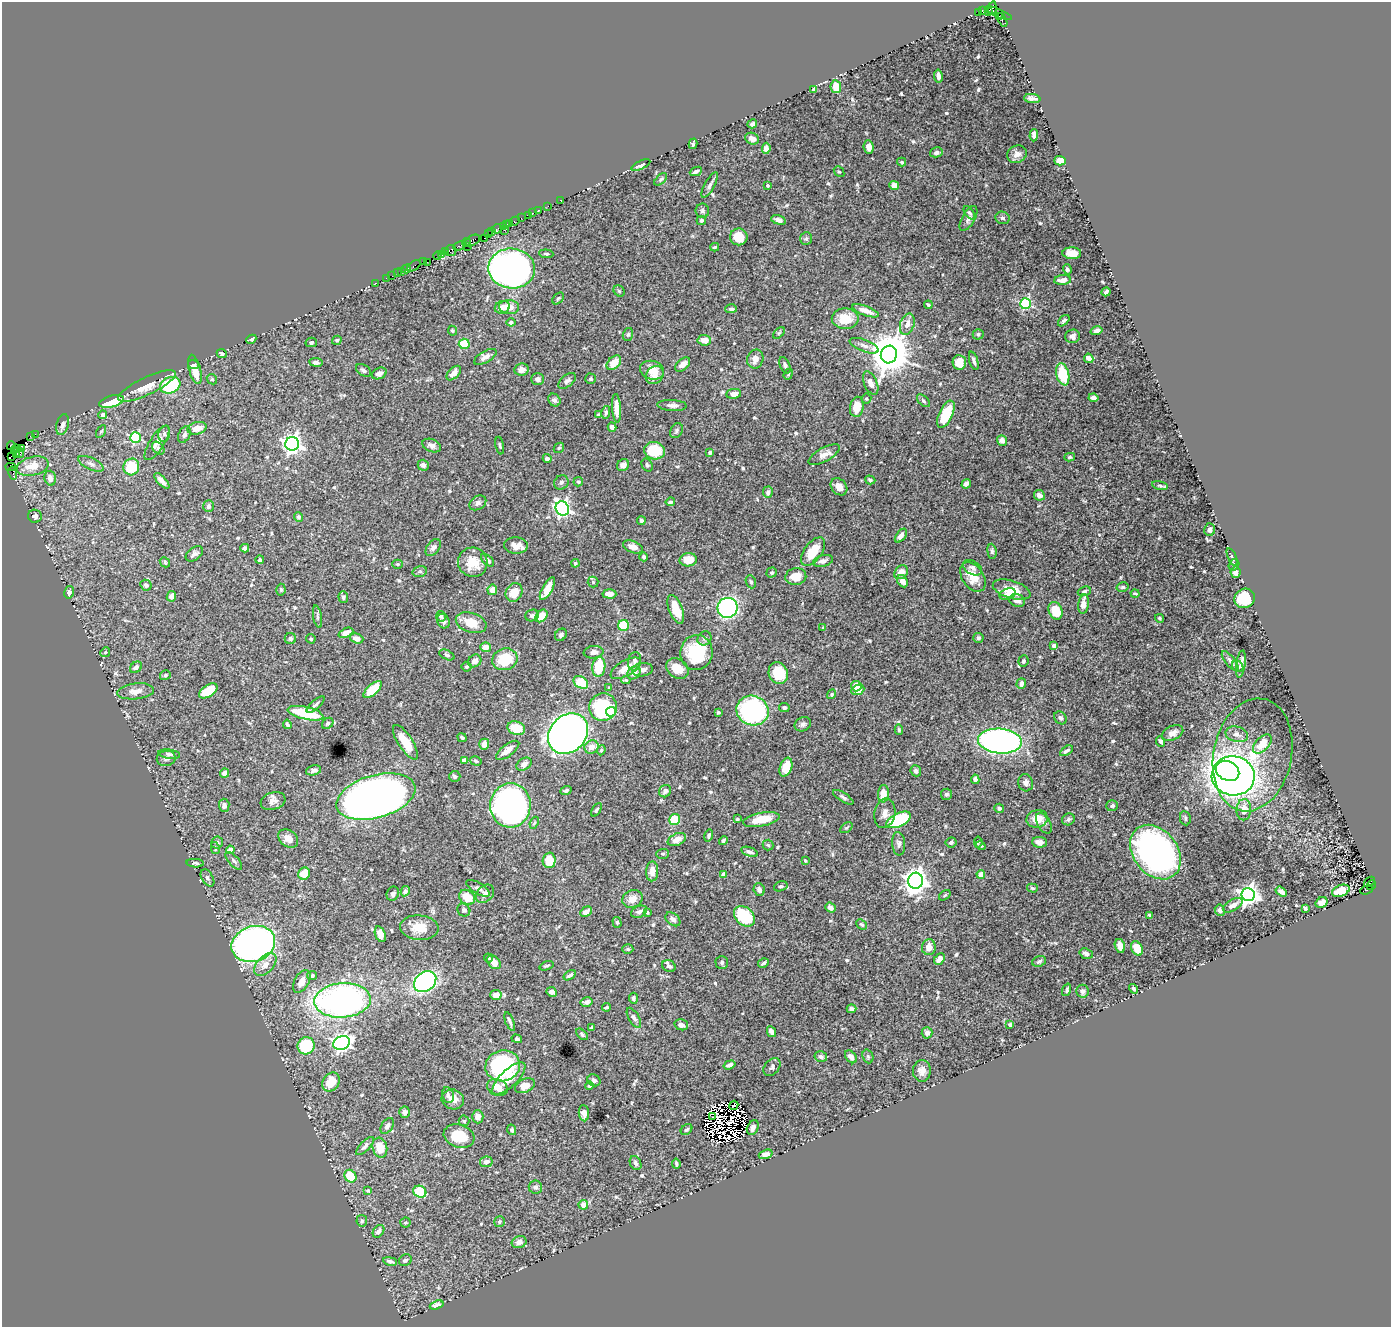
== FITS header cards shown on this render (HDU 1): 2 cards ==
NAXIS1  =                 1389
NAXIS2  =                 1325

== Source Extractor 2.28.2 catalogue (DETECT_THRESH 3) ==
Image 1389 x 1325 px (HDU 1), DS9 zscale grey, 1 PNG px = 1 image px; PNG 1393 x 1329 px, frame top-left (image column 1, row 1325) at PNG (2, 2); each listed source drawn as its Kron ellipse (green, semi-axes under 4 px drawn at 4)
Background 1.25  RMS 0.026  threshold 0.0776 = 3 sigma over >= 5 px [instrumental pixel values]
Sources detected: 609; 8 with non-positive FLUX_AUTO (blend fragments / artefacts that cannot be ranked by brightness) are neither listed nor drawn; of the other 601, the 500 brightest by FLUX_AUTO listed and drawn (101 fainter detections omitted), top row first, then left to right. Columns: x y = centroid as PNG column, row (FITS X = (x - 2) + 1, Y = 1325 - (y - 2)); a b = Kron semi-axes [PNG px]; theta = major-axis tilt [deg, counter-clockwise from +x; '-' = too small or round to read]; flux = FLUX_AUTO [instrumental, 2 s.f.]
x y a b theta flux
992 8 7 3 79 420
982 10 3 3 - 66
978 12 3 3 - 1200
988 12 2 2 - 630
998 13 14 3 -22 490
999 17 4 3 - 120
1002 20 7 4 -62 220
938 76 6 4 -80 7.4
836 87 6 5 - 19
814 90 4 4 - 4.6
1032 99 8 4 -7 6.9
752 124 5 3 - 5
1034 135 6 4 88 8
752 139 7 5 -26 11
693 144 5 3 - 3.4
869 147 7 5 -84 12
766 148 6 4 83 9.5
936 152 6 5 - 6.3
1017 154 10 8 27 9.2
1060 161 5 4 - 21
902 162 4 3 - 2.6
641 165 10 4 25 7.8
696 171 6 3 23 4.3
839 172 6 4 -50 2.6
661 179 8 4 44 2.8
710 185 14 5 61 5.6
768 185 3 3 - 3.4
894 186 5 4 - 17
560 200 2 2 - 23
548 206 2 2 - 29
538 210 4 3 - 140
702 211 7 6 - 4.3
533 213 3 2 - 32
969 213 8 4 -53 3.4
529 215 3 3 - 270
521 218 2 2 - 28
968 218 14 6 60 8.3
1002 218 7 6 - 4.3
701 220 4 4 - 3.7
778 220 7 4 -17 8.3
515 221 5 3 - 230
510 223 3 2 - 120
506 225 3 3 - 120
503 226 3 2 - 170
497 229 5 3 - 220
504 230 2 2 - 24
491 231 3 2 - 120
488 234 3 3 - 150
739 237 9 8 - 34
484 238 2 2 - 110
806 239 6 5 - 3.3
473 240 8 5 28 800
467 242 4 2 - 84
459 246 6 3 25 390
467 246 2 2 - 130
715 247 4 3 - 2.4
451 251 5 5 - 490
445 252 2 2 - 44
1072 253 9 6 -2 20
546 254 7 4 -5 2.9
441 255 3 3 - 170
437 256 4 3 - 140
423 262 2 2 - 60
427 262 2 2 - 55
414 266 8 3 34 270
512 268 23 20 -3 1100
406 269 4 3 - 130
1067 269 5 4 - 3.8
402 272 3 2 - 130
398 273 3 2 - 160
392 276 2 2 - 58
386 278 2 2 - 78
1063 280 8 5 5 12
375 283 3 2 - 88
619 291 6 5 - 2.6
1106 292 5 3 - 4.4
558 298 7 4 47 2.7
1025 304 5 5 - 200
928 305 4 3 - 3.2
502 307 8 6 24 13
509 307 10 7 -6 16
731 309 6 4 1 5.1
865 311 14 5 -20 14
845 319 13 10 1 37
1064 321 7 4 44 3.6
511 322 4 4 - 6.7
907 324 11 7 71 14
452 331 5 4 - 2.6
1097 331 6 4 15 5.5
779 333 7 4 44 2.4
628 334 6 5 - 3.3
978 334 5 5 - 4.3
1072 336 7 7 - 7.8
251 339 5 4 - 3.7
337 340 5 4 - 3
704 340 7 5 -3 17
311 342 5 4 - 4.3
464 344 5 5 - 52
864 346 15 6 -21 8.8
222 353 5 4 - 2.9
889 355 9 8 - 5800
485 357 12 5 30 8.3
1089 358 5 4 - 11
755 359 9 8 - 13
974 361 9 3 -73 5
316 362 7 4 -7 6
959 362 7 6 - 24
614 363 8 5 46 27
193 365 5 3 - 4.4
683 365 9 5 41 11
785 365 9 5 -66 4.8
195 369 15 6 -75 25
363 370 8 5 -34 5.3
522 370 7 6 - 11
652 370 12 9 -14 24
379 373 8 5 23 7.1
454 373 9 5 46 14
788 374 6 4 68 2.5
1063 374 11 6 -77 64
655 375 10 8 49 14
212 379 5 4 - 2.5
538 379 6 6 - 7.7
591 379 5 5 - 3.2
567 381 10 6 39 5.4
871 383 12 6 -66 12
170 385 10 8 22 130
147 386 31 8 25 7.5
734 394 7 5 9 12
1093 398 5 4 - 8.6
866 399 5 4 - 3.2
554 400 7 5 -47 5.2
923 401 8 4 -44 3.7
111 402 12 5 15 59
672 405 15 5 -3 7.6
857 407 10 7 81 24
617 408 14 4 -86 17
606 412 6 4 78 3.7
946 414 14 6 65 70
103 415 4 4 - 6.9
598 415 3 3 - 3.7
63 425 11 6 75 6.2
612 427 4 4 - 9.7
197 428 10 6 14 18
676 431 8 5 61 3.8
101 432 7 4 61 2.5
35 434 2 2 - 33
164 434 8 6 79 5.1
184 434 9 5 64 5.6
30 436 3 2 - 150
136 438 5 5 - 140
1002 440 5 5 - 8.1
157 443 20 7 57 14
292 444 7 7 - 870
500 445 9 4 -79 3
11 446 4 3 - 120
432 446 10 6 -22 7.2
17 448 3 2 - 95
158 448 7 5 -45 4.5
559 448 6 4 44 2.5
21 449 3 3 - 140
15 451 4 3 - 180
654 451 10 8 -11 57
710 452 4 4 - 4.8
20 453 4 2 - 120
16 454 3 2 - 140
824 455 17 7 28 13
11 456 2 2 - 33
1070 457 5 4 - 2.4
547 459 4 3 - 5.9
91 464 14 5 -25 8.2
423 465 5 5 - 5.8
623 465 6 5 - 8.3
647 465 7 5 -60 3.2
33 466 16 9 13 28
10 467 5 3 - 120
131 467 8 8 - 57
13 473 7 3 -77 190
50 478 7 5 -75 13
870 480 5 4 - 3.6
162 481 10 4 -46 9.7
561 482 7 6 - 4.6
578 482 5 4 - 2.8
966 484 5 4 - 4.9
1160 486 8 3 -11 2.6
839 487 9 7 -48 16
768 492 6 5 - 5.8
1039 495 5 5 - 9.6
670 502 5 4 - 3.8
478 503 9 6 34 6.3
209 506 6 5 - 5
562 508 7 6 - 470
35 516 7 6 - 7.2
298 517 5 4 - 3.1
641 521 4 3 - 3.7
1210 529 6 5 - 6
901 536 8 4 54 9
516 546 12 8 -3 17
633 547 10 5 -22 14
245 548 4 4 - 5.6
433 548 10 6 53 5.9
992 551 7 4 -84 3.7
813 552 16 8 54 38
194 554 10 6 38 6.2
644 557 4 4 - 5
1232 557 9 3 -68 2.5
260 560 4 4 - 2.8
488 560 8 4 -43 7.3
688 560 8 6 3 23
823 561 10 5 14 6.6
165 562 6 4 -48 2.6
473 562 15 14 - 35
575 563 4 4 - 3.4
398 564 5 4 - 2.8
1234 565 6 5 - 4.4
973 568 10 6 -31 5.5
420 571 7 5 15 3.5
772 572 5 5 - 3.1
901 572 7 6 - 16
1236 572 6 5 - 9.8
796 576 10 8 8 28
973 577 16 10 -56 28
902 581 6 4 -60 12
593 582 5 5 - 2.6
751 582 7 5 -69 3.4
146 585 6 5 - 5.1
1123 587 6 4 14 2.8
547 589 12 5 60 21
281 590 6 4 -86 3
492 590 5 5 - 16
1012 590 19 8 -17 35
1084 591 7 4 21 3.3
69 592 6 5 - 5.2
514 592 10 8 59 25
609 594 7 4 -2 14
1008 594 8 5 20 10
1135 594 4 3 - 2.8
171 596 5 4 - 11
343 597 6 4 -85 3.9
1245 598 10 9 - 68
1017 600 8 6 -17 12
1083 604 10 5 83 18
727 608 10 10 - 320
676 609 15 6 -69 36
1056 611 9 6 -66 43
532 615 7 5 19 4.8
441 616 5 5 - 3.8
541 616 7 5 49 26
317 617 11 3 -80 3.7
1159 618 4 3 - 2.8
443 621 7 6 - 6.7
471 623 16 9 -18 32
624 625 5 5 - 59
823 628 3 3 - 2.3
346 633 8 4 23 11
561 635 7 5 47 4.3
290 638 5 5 - 3.6
357 638 7 5 -18 9.1
704 638 7 6 - 4.8
978 638 5 5 - 4.2
311 639 5 4 - 3.7
1054 646 4 4 - 10
485 647 5 5 - 15
105 652 5 4 - 2.4
594 652 10 6 7 10
696 653 17 16 - 96
447 655 8 4 -24 3.4
505 659 13 10 19 52
475 661 7 6 - 8.8
634 661 9 6 78 5.8
1023 661 6 5 - 4.2
1230 661 12 5 -51 5.8
1241 664 14 4 82 8.4
1238 666 6 5 - 3.2
136 667 6 5 - 5.6
467 667 5 4 - 3.2
599 667 10 6 83 61
626 668 17 7 30 26
677 668 12 9 -37 24
642 670 10 6 7 7
634 673 7 6 - 13
778 673 11 9 -68 57
165 675 6 5 - 3
626 680 4 4 - 2.4
581 682 8 5 -32 51
1021 684 5 4 - 6.4
856 686 5 5 - 21
609 688 4 4 - 4.4
373 689 11 5 42 49
858 690 6 5 - 24
136 691 18 8 6 15
208 691 10 5 33 47
832 694 5 4 - 3
315 705 11 4 41 4.8
603 707 14 13 - 160
784 707 5 4 - 4.4
752 711 16 14 -22 280
611 712 5 4 - 110
718 712 3 3 - 2.9
306 713 18 6 -13 88
1060 718 7 5 -51 4.6
328 723 6 5 - 3.8
287 724 5 3 - 3
803 724 8 6 26 5.4
516 728 9 6 -17 37
899 730 5 4 - 2.4
1173 733 11 7 24 11
568 734 22 18 46 1700
1237 734 11 7 -15 9.1
462 738 5 3 - 3.7
1000 741 22 12 -5 640
405 742 20 7 -57 33
1161 742 5 4 - 4.9
484 744 5 5 - 10
1262 744 11 6 47 30
592 747 7 6 - 14
508 750 14 6 37 16
601 750 5 4 - 2.5
1066 751 7 3 34 4
169 754 11 4 -8 5.1
1253 755 57 39 78 140
166 758 9 7 12 6.8
464 760 4 3 - 10
476 761 6 4 -17 3
524 764 8 5 33 8.5
786 767 10 6 70 27
314 770 8 5 14 5.2
916 771 5 5 - 5.5
1227 771 12 9 -27 370
224 773 5 4 - 8.3
455 776 5 5 - 3.5
1233 776 21 19 -8 1700
975 779 4 4 - 5.4
1026 783 9 7 -74 7.1
566 790 5 4 - 4.3
665 791 6 6 - 5.3
883 794 8 5 85 22
946 794 6 5 - 3.4
376 796 40 21 16 1600
843 797 12 4 -32 4.4
273 801 13 8 18 10
224 805 6 5 - 6
510 805 22 20 84 610
1112 806 6 5 - 3.6
999 808 5 4 - 3.7
597 810 7 4 56 3.3
1244 810 10 7 87 21
885 813 15 10 79 14
1185 818 7 5 -80 3.4
674 819 6 5 - 52
737 819 4 3 - 2.7
761 819 18 6 11 31
1037 819 11 9 14 26
1068 819 7 5 30 4.3
899 820 13 6 25 120
534 823 6 4 68 2.6
1044 823 11 6 -60 6.4
846 828 7 4 37 2.8
709 836 6 4 74 4.1
288 838 11 8 -39 15
677 840 10 6 25 15
723 840 4 4 - 3.8
951 842 6 5 - 3.5
978 842 5 4 - 2.5
1040 842 7 5 -4 12
217 843 6 6 - 4.4
899 844 11 6 -85 6.4
768 845 5 5 - 2.7
981 846 5 4 - 2.7
215 848 6 3 -78 2.6
230 850 4 4 - 8.1
750 852 9 4 -18 6.2
1155 852 30 22 -52 590
663 854 6 5 - 2.7
549 860 8 6 88 37
805 860 3 3 - 2.4
234 861 11 5 -46 5.1
195 863 8 3 -3 4.2
652 871 10 6 88 16
304 874 6 5 - 26
724 874 4 4 - 6.6
981 874 4 4 - 29
207 878 9 5 -58 4.8
916 881 8 7 - 1400
1369 882 6 2 38 220
1371 885 5 3 - 180
781 886 7 5 18 3.7
478 888 13 5 -31 5.5
1032 888 5 4 - 2.5
759 890 6 5 - 6.1
1367 890 6 3 21 480
405 891 5 4 - 3.9
1341 891 9 5 20 42
1281 892 6 4 -34 7.2
393 894 7 6 - 5.1
485 894 10 7 46 9.5
945 895 6 3 36 2.6
1248 895 7 6 - 980
467 897 8 7 - 30
632 899 10 8 28 16
1322 902 6 5 - 11
1233 905 11 5 30 10
830 908 6 4 -38 6.8
1305 908 3 3 - 2.9
464 910 7 6 - 4.5
1220 910 6 5 - 4.9
586 912 6 4 31 12
639 912 8 5 24 6.1
647 912 4 3 - 2.8
1150 915 4 3 - 3
744 916 12 8 -43 100
673 919 8 5 -40 5.2
617 922 5 4 - 2.5
861 924 6 4 -41 3.5
419 928 19 12 -5 33
380 934 8 5 -70 9.9
253 944 22 17 19 730
1120 946 7 5 -76 10
929 947 8 7 - 15
1137 948 7 5 -59 31
628 949 5 4 - 3.1
1086 954 7 5 -17 5.7
488 958 4 4 - 2.7
940 959 6 4 51 12
1039 961 7 5 24 4.3
494 962 8 5 -46 19
722 962 6 6 - 4
763 963 6 3 31 3.3
265 965 13 8 47 17
547 966 7 4 20 2.9
669 966 7 5 -28 5.4
312 975 5 4 - 3.1
570 975 7 3 34 5.1
302 981 12 7 61 13
425 982 12 9 38 360
1134 989 5 4 - 3.5
1067 990 6 3 72 3.7
1083 991 6 6 - 6.3
552 992 5 4 - 7.9
496 995 6 5 - 17
633 998 6 4 -87 4.9
343 1000 28 17 4 630
587 1002 6 4 13 6.8
606 1007 4 3 - 2.8
851 1009 5 4 - 4.8
634 1018 11 5 -60 5.5
510 1022 10 3 -68 4.8
681 1025 7 5 -13 8.2
1010 1025 4 4 - 3.4
592 1027 3 3 - 2.5
771 1032 6 4 -62 8.4
927 1033 6 5 - 8
582 1034 7 4 -44 2.8
517 1039 5 4 - 3.3
342 1043 8 6 25 620
306 1046 9 8 - 87
868 1056 7 5 -70 3.6
821 1057 6 5 - 5.6
851 1057 7 5 -51 11
730 1065 6 4 17 7.5
503 1066 17 15 14 220
772 1067 10 7 49 5.5
922 1071 11 9 86 13
509 1078 21 8 44 23
594 1080 7 5 -29 4.2
331 1082 10 8 56 36
525 1086 10 6 24 20
590 1086 4 4 - 4.7
497 1087 11 8 -22 19
448 1095 8 6 -78 5.2
453 1099 11 10 - 17
734 1105 5 2 - 3.1
405 1112 5 5 - 6.7
584 1113 8 5 -84 9.5
478 1117 6 5 - 12
713 1117 3 2 - 3.1
464 1121 5 5 - 2.9
387 1126 9 5 55 7.4
753 1128 8 5 64 9.8
512 1130 5 4 - 4
686 1130 6 4 41 3.3
459 1136 16 11 -17 58
365 1146 12 5 46 6.4
380 1148 10 7 -76 34
766 1154 7 4 19 8.4
486 1162 6 5 - 9.5
636 1163 7 5 -65 5.1
676 1164 5 3 - 2.9
350 1176 7 5 -51 45
535 1187 6 6 - 5.5
368 1190 4 3 - 2.3
420 1192 7 5 -28 84
583 1205 5 5 - 17
362 1221 6 5 - 3.1
405 1222 5 5 - 2.8
499 1222 6 5 - 3.2
378 1231 7 5 53 9.2
519 1242 7 6 - 10
405 1260 7 5 30 4.4
390 1261 7 4 -11 4.7
437 1305 7 4 20 7.9
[101 fainter detections neither listed nor drawn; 8 non-positive-flux detections neither listed nor drawn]